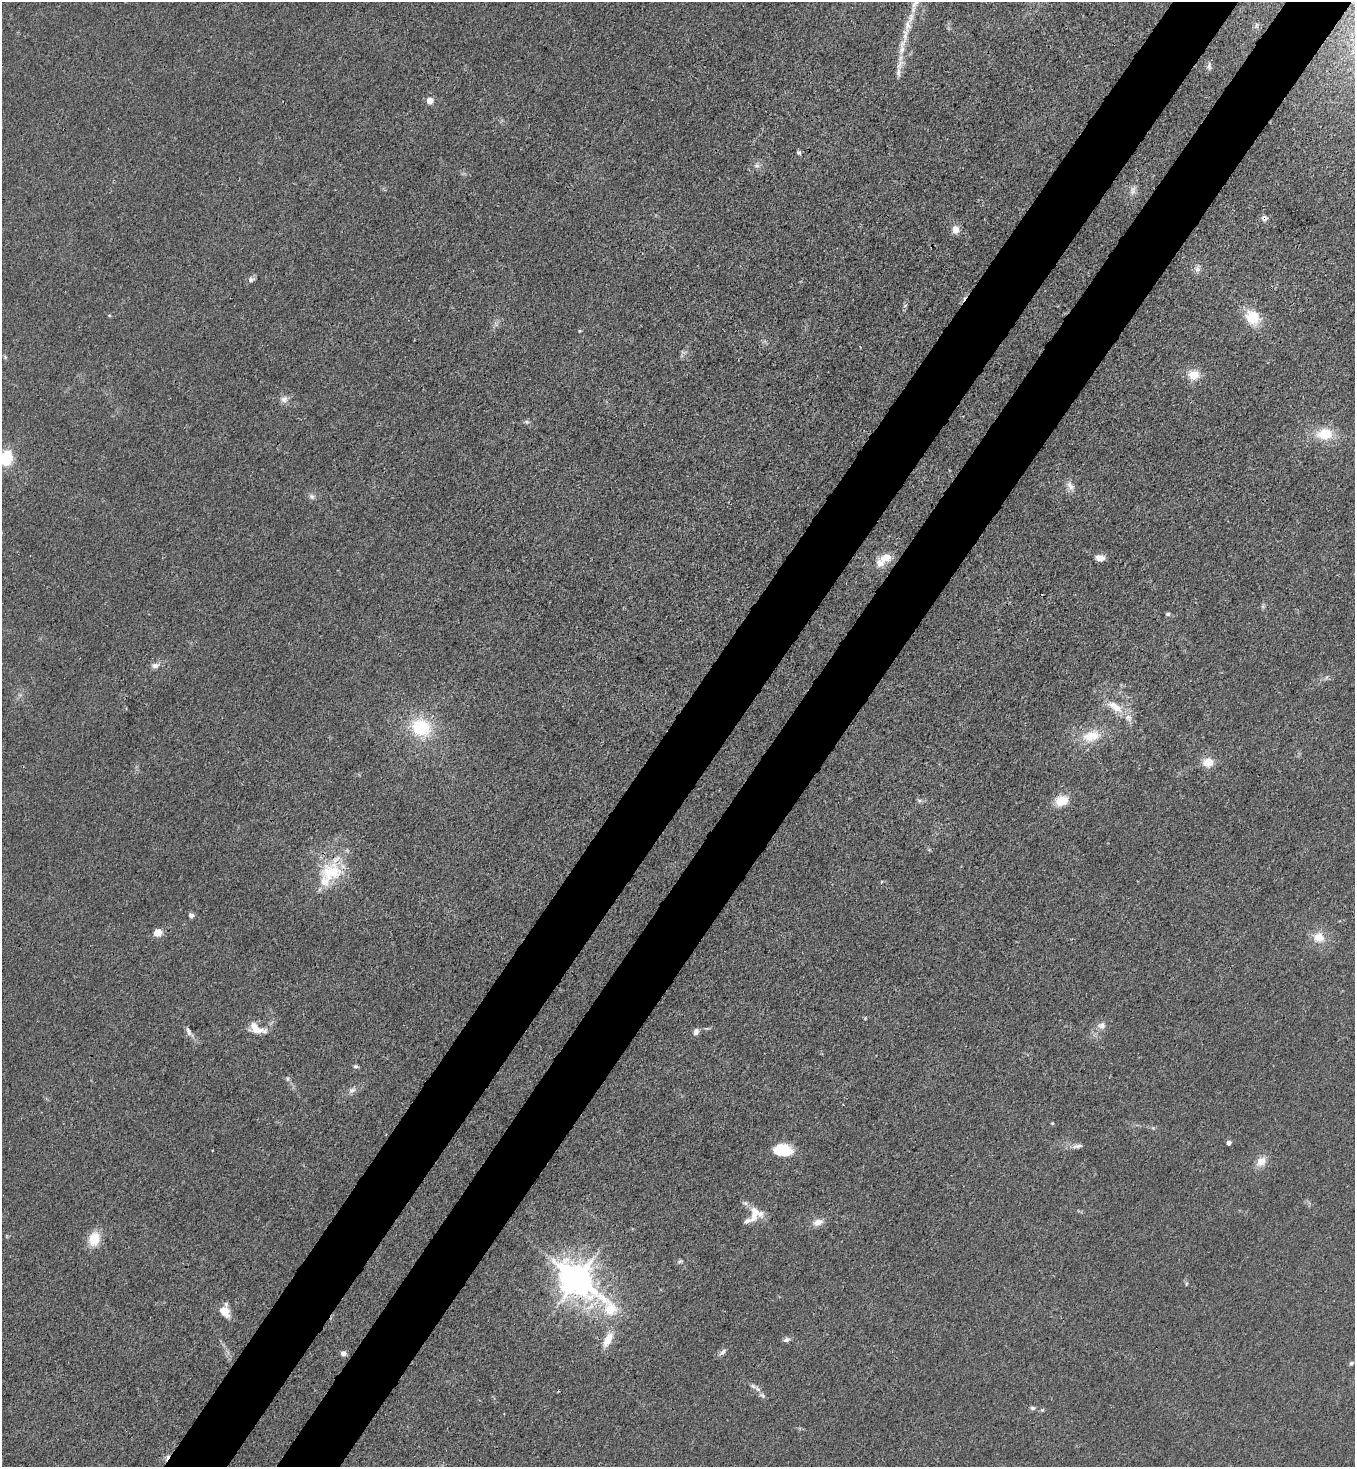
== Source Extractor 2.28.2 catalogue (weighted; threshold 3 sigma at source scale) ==
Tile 10 of 4 x 4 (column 2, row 3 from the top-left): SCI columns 1725-3077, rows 1529-2993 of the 6008 x 5986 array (HDU 1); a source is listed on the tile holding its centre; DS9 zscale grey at full resolution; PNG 1357 x 1469 px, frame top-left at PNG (2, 2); no overlay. Shown black and unused: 10% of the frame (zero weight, under 3 of 4 exposures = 7% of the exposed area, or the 3 px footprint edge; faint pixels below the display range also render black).
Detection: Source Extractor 2.28.2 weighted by HDU 2 'WHT'; one run over the whole footprint, this tile lists its part. Background 0.0188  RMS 0.0028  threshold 0.0125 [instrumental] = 3 sigma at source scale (4.5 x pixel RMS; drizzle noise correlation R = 1.50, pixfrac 1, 0.05/0.05 arcsec/px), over >= 5 px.
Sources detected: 74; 1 inside a brighter object's white glare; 1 cosmic-ray / hot-pixel residue — not listed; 8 inside a brighter listed object's ellipse — not listed separately; the other 64 listed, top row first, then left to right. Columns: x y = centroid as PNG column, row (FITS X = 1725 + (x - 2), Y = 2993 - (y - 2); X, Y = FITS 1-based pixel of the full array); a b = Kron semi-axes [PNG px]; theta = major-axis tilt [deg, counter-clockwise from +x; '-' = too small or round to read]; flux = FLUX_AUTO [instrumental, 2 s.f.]
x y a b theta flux
916 3 20 7 54 2.9
907 25 17 9 -89 2.7
1257 25 8 4 -82 0.53
902 49 17 8 83 2.9
1209 67 9 6 87 0.86
898 72 14 6 -87 1.4
430 101 5 4 - 4.3
799 153 6 5 - 0.52
757 166 7 6 - 0.87
1133 190 13 7 79 1.3
1264 218 8 6 -68 0.96
955 229 10 9 - 2
1197 269 9 7 80 1.1
251 280 9 6 5 0.8
109 315 5 3 - 0.26
1253 317 16 13 -45 7.7
1194 375 14 12 2 3.9
284 399 11 8 31 1.4
526 422 7 5 -20 0.56
1325 434 20 13 4 7.5
5 458 7 6 - 43
1070 486 14 8 -57 1.7
312 496 8 7 - 0.83
886 558 15 10 17 3.5
1100 558 11 7 -8 1.8
1168 614 6 4 2 0.5
155 666 11 7 1 1.3
1115 707 23 10 -33 4.8
421 727 23 20 -27 14
1091 736 22 14 15 6.6
1208 762 12 10 5 3.7
919 800 7 4 -19 0.49
1061 801 14 11 20 5
331 872 34 26 12 14
191 915 5 5 - 0.95
158 932 6 6 - 4.7
1319 937 14 12 -27 3.9
1102 1025 10 9 - 1.5
255 1028 18 10 -41 3.6
188 1030 12 4 -49 0.9
696 1032 8 6 73 1.2
355 1066 7 5 1 0.46
288 1079 6 4 90 0.43
352 1090 11 7 23 1.2
1229 1143 4 4 - 1.4
1078 1146 15 5 9 1.2
782 1150 19 12 -4 8.1
1261 1161 13 10 40 2.7
745 1203 6 6 - 0.68
754 1213 20 9 80 3.3
818 1222 14 9 21 2
94 1239 14 11 74 6.2
680 1261 6 4 19 0.45
577 1279 13 9 -38 570
1186 1284 5 3 - 0.31
225 1311 14 10 -77 3.6
608 1340 21 9 63 3.9
786 1340 9 6 27 0.86
723 1352 12 5 39 0.93
343 1354 5 5 - 1.2
1351 1363 6 4 43 0.51
758 1389 10 6 -49 1.1
1033 1408 7 5 -2 0.58
1042 1410 5 5 - 0.35
Overlapping masked pixels (flux is a lower limit): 3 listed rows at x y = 1264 218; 331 872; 577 1279
Isophote crosses this tile's border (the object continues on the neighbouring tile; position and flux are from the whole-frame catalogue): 2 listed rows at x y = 916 3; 5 458